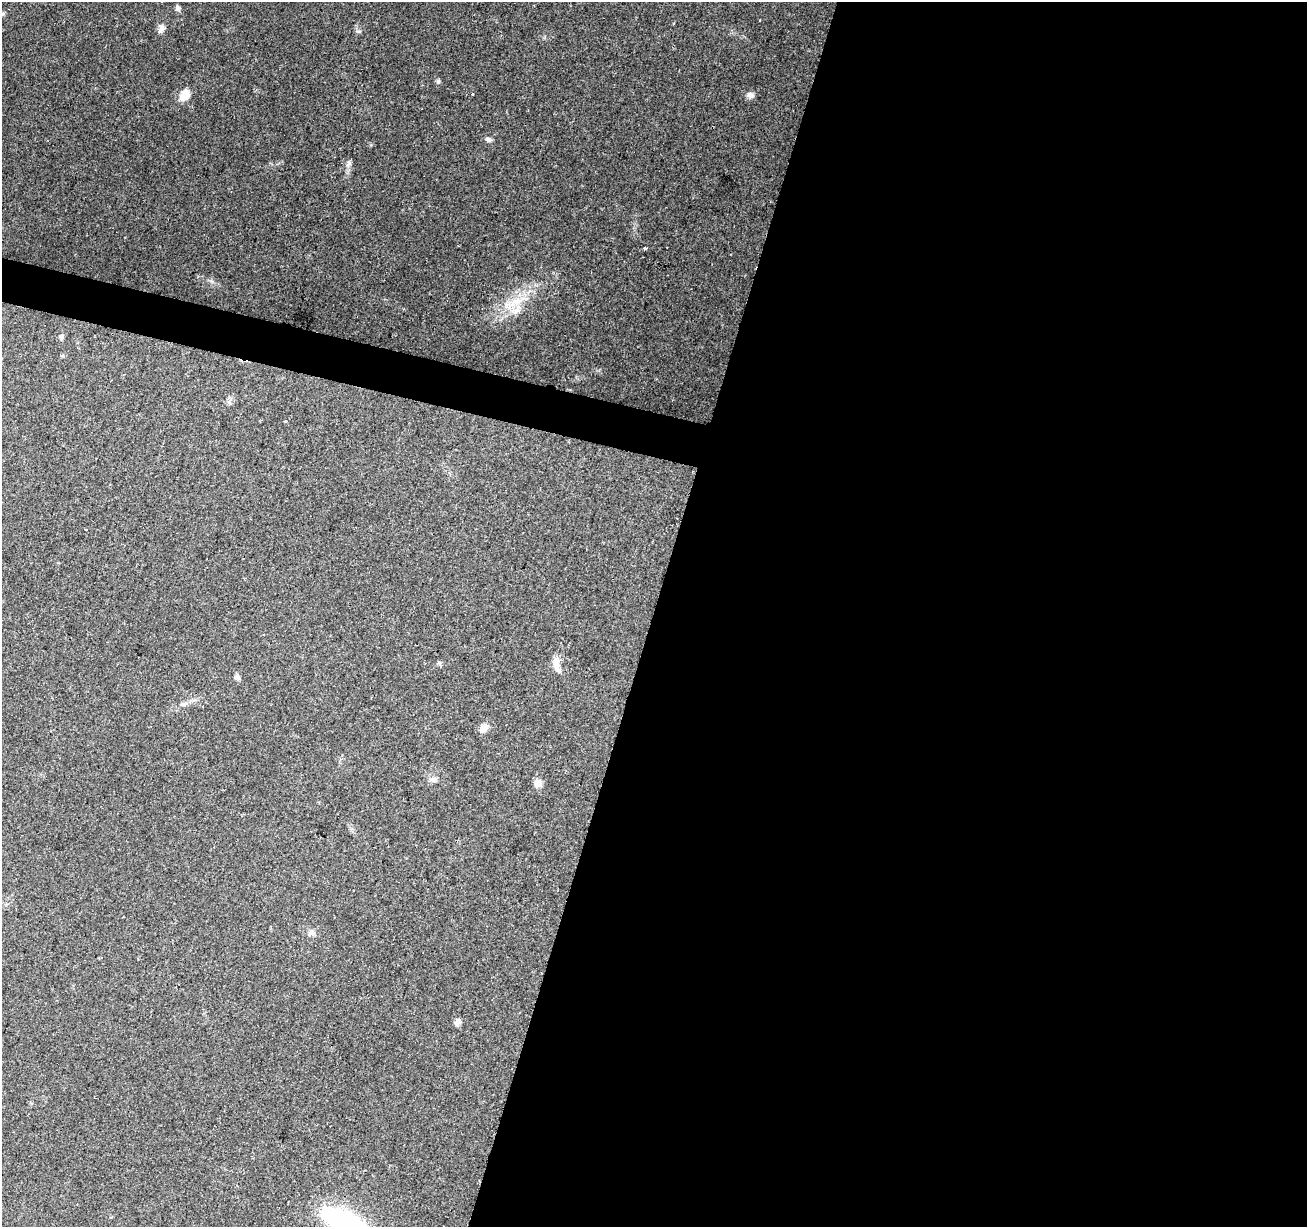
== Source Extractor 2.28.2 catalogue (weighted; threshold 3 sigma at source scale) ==
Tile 12 of 4 x 4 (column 4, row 3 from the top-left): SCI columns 3916-5220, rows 1445-2669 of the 5230 x 5405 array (HDU 1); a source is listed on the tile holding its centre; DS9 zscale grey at full resolution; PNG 1309 x 1229 px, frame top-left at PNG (2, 2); no overlay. Shown black and unused: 52% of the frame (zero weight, under 2 of 3 exposures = <1% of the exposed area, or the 3 px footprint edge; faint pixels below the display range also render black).
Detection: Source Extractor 2.28.2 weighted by HDU 2 'WHT'; one run over the whole footprint, this tile lists its part. Background 0.157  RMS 0.0076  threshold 0.034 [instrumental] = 3 sigma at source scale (4.5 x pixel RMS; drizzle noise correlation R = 1.50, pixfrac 1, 0.0396/0.0396 arcsec/px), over >= 5 px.
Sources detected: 23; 1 inside a brighter object's white glare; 2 cosmic-ray / hot-pixel residue — not listed; the other 20 listed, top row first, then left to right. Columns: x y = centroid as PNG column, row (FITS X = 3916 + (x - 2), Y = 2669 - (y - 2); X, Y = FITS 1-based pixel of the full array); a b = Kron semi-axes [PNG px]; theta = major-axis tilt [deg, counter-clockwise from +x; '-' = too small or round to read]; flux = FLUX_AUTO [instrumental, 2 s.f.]
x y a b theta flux
178 8 8 6 -59 1.9
3 14 7 3 9 1.2
161 28 12 7 77 3.9
185 95 14 10 56 8.9
750 95 11 7 -10 2.9
488 139 9 6 -40 2.2
645 248 4 4 - 1.2
516 301 19 9 5 11
516 310 18 10 30 10
61 337 9 5 75 1.7
86 530 3 3 - 2.8
557 667 18 8 -70 6.1
237 677 7 7 - 2.3
182 704 10 4 12 1.9
483 728 12 9 59 4.6
434 779 9 6 -3 2.6
538 783 10 9 - 4.7
311 933 10 6 39 2.7
457 1022 9 6 56 3.4
351 1226 54 36 -21 82
Isophote crosses this tile's border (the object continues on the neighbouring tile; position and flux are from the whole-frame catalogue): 2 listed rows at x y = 3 14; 351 1226
Unlisted compact peaks at least as high as the median listed source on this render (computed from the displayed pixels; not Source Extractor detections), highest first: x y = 438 81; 349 163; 358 31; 211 281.